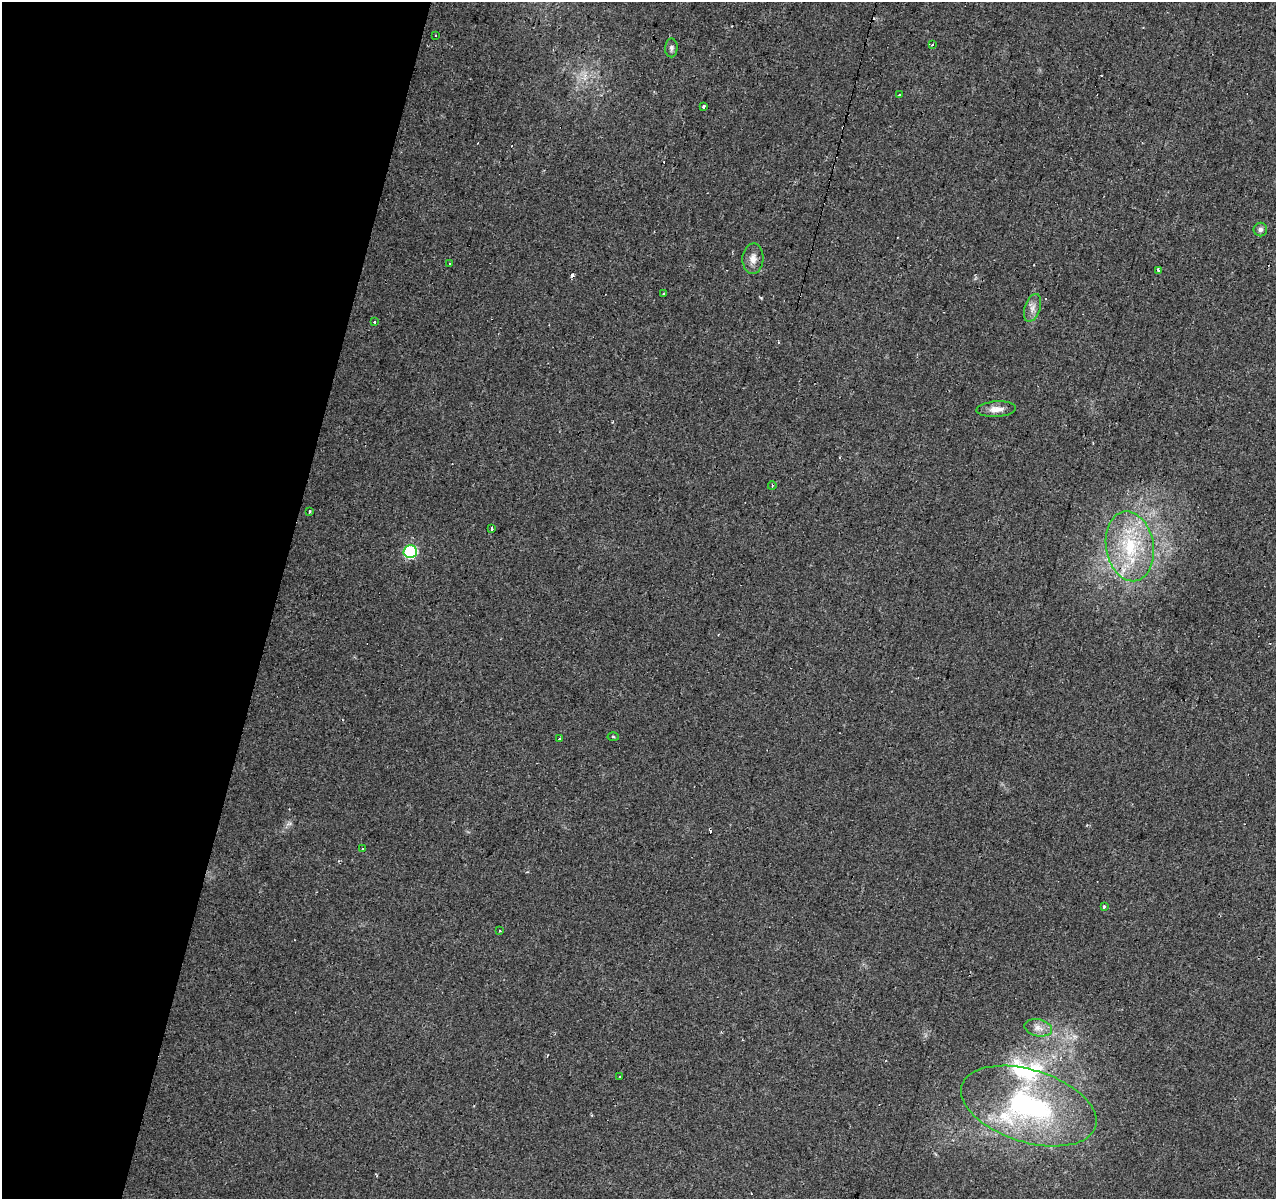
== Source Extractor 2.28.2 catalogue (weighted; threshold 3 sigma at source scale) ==
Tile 9 of 4 x 4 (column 1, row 3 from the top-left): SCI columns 7-1280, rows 1477-2673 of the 5100 x 5286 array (HDU 1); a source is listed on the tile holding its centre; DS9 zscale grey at full resolution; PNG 1278 x 1201 px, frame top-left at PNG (2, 2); each listed source drawn as its Kron ellipse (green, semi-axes under 4 px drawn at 4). Shown black and unused: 22% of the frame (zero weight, under 2 of 3 exposures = <1% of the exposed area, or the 3 px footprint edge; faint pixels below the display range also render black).
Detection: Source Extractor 2.28.2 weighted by HDU 2 'WHT'; one run over the whole footprint, this tile lists its part. Background 0.0685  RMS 0.007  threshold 0.0315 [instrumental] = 3 sigma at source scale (4.5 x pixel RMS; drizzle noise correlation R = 1.50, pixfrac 1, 0.0396/0.0396 arcsec/px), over >= 5 px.
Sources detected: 36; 7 cosmic-ray / hot-pixel residue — neither listed nor drawn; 3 inside a brighter listed object's ellipse — not listed separately; the other 26 listed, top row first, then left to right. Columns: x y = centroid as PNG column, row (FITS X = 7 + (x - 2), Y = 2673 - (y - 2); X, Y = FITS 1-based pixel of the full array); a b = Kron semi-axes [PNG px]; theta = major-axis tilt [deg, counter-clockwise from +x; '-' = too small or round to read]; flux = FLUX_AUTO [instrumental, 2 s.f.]
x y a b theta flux
436 35 3 2 - 0.47
932 45 3 3 - 0.81
671 48 9 6 89 2.1
900 95 4 3 - 2.6
704 107 3 3 - 9
1260 230 7 7 - 1.9
753 259 15 10 86 5.5
449 264 3 3 - 1.1
1159 270 3 3 - 4.1
664 294 3 3 - 3.5
1032 308 14 7 72 4.4
375 322 3 3 - 7.7
996 409 20 8 4 6
772 486 4 3 - 0.79
309 511 3 3 - 3.3
492 528 3 3 - 13
1130 546 35 24 -80 47
410 552 7 6 - 74
613 737 5 3 - 0.62
560 739 3 3 - 5.7
363 848 3 3 - 2.6
1104 907 3 3 - 19
500 931 3 2 - 1.3
1038 1028 14 8 -13 5.3
620 1077 3 2 - 1.1
1029 1106 70 36 -17 120